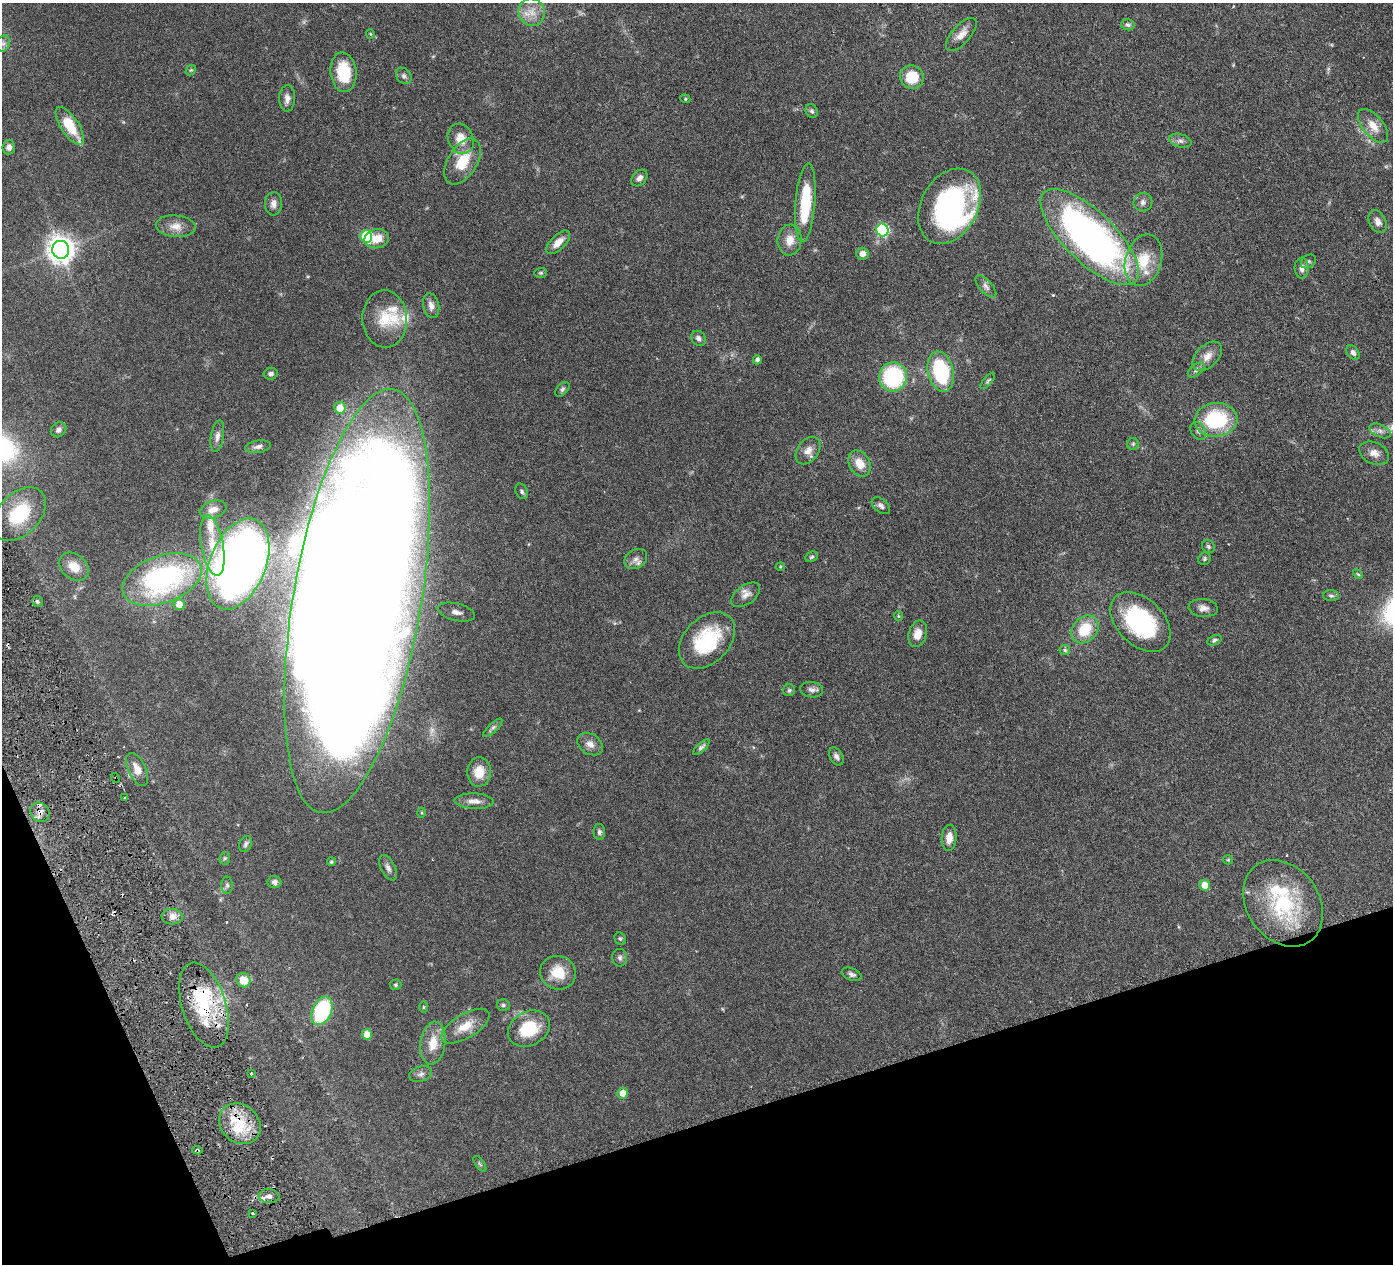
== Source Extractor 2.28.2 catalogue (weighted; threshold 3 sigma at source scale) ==
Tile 14 of 4 x 4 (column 2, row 4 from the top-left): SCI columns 1398-2788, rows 303-1564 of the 5578 x 5520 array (HDU 1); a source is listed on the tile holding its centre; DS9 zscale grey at full resolution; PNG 1395 x 1266 px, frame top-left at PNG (2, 3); each listed source drawn as its Kron ellipse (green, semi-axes under 4 px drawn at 4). Shown black and unused: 15% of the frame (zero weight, under 3 of 6 exposures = <1% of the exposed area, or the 3 px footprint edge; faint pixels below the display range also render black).
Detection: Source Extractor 2.28.2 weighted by HDU 2 'WHT'; one run over the whole footprint, this tile lists its part. Background 0.0851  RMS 0.0036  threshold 0.0146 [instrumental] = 3 sigma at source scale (4.09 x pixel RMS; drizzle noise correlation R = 1.36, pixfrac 0.8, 0.05/0.05 arcsec/px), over >= 5 px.
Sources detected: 157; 2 inside a brighter object's white glare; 7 cosmic-ray / hot-pixel residue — neither listed nor drawn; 12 inside a brighter listed object's ellipse — not listed separately; the other 136 listed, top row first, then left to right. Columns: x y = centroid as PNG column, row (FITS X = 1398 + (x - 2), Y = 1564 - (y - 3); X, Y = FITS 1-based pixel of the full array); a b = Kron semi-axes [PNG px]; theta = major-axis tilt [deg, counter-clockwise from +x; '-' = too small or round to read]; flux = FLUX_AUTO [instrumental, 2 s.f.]
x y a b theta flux
532 12 14 13 - 4.2
1128 25 7 5 -12 0.72
370 34 5 4 - 0.33
961 34 20 9 49 3.2
3 43 8 6 69 1.2
191 70 6 4 42 0.45
343 72 20 13 -84 12
404 76 9 7 -48 0.97
912 77 12 11 - 9.7
287 98 13 8 88 1.8
685 99 5 4 - 0.4
812 111 7 5 -62 0.72
70 126 21 9 -57 9.3
1373 126 20 10 -51 4.2
461 139 15 12 -66 4.7
1180 141 11 6 -14 1.3
9 147 7 6 - 1.3
463 162 25 14 58 9.2
639 178 9 7 49 1.5
1143 202 9 9 - 1.4
805 203 39 9 85 17
273 204 11 8 87 1.7
950 206 40 28 61 65
1378 222 12 8 -65 1.9
176 226 20 11 -5 3.5
882 230 6 6 - 38
366 236 6 5 - 21
1090 237 64 25 -44 160
377 239 12 9 13 4.6
790 240 15 12 83 3.8
558 242 15 7 45 3.3
61 250 9 8 - 360
862 254 6 6 - 1.8
1143 260 26 18 73 10
1308 262 8 6 37 0.65
1302 268 10 7 -88 1.7
541 273 6 5 - 0.49
986 286 14 6 -48 1.4
431 306 12 8 -77 2
385 319 28 22 -87 9.6
699 338 8 6 -47 1.2
1353 353 8 5 -53 1.3
1207 356 18 11 45 3.3
757 360 5 4 - 1
1196 370 10 5 40 0.89
941 372 20 13 -77 26
271 374 7 6 - 0.95
893 377 15 14 - 30
988 381 10 4 50 0.56
562 389 9 5 45 0.74
340 408 6 5 - 5.2
1216 420 21 17 6 24
59 430 8 7 - 1.3
1198 431 9 7 -59 1.2
1380 431 11 6 -25 1.4
217 436 16 6 80 2
1133 444 6 6 - 0.59
258 447 13 6 9 1.4
808 451 15 10 52 2.7
1374 453 15 10 -24 2.5
859 464 14 10 -62 4.5
522 491 8 6 -63 0.74
881 506 10 6 -39 1.1
213 510 14 8 17 2.5
19 514 31 21 45 17
212 545 31 11 -80 6.8
1208 546 7 6 - 0.66
812 557 6 5 - 0.54
636 559 12 9 31 1.9
1204 559 7 6 - 0.58
238 564 48 28 68 210
74 567 16 12 -39 4.3
780 567 4 4 - 0.34
1358 574 5 4 - 0.4
162 579 41 23 20 68
746 595 16 9 36 2.4
1331 596 8 5 -1 0.67
357 601 215 64 80 2400
37 602 5 5 - 0.68
179 604 6 5 - 4.3
1203 608 14 9 -6 2
456 612 19 8 -14 3.2
898 616 5 4 - 0.32
1140 622 35 23 -44 38
1085 629 15 12 48 10
918 634 14 9 74 3.3
707 640 33 22 46 20
1214 640 8 4 22 0.68
1065 650 5 5 - 0.48
789 690 6 6 - 0.58
812 690 11 7 -9 1.4
493 728 12 4 44 0.81
590 744 14 10 -32 2.3
701 747 10 4 43 0.89
836 756 9 6 -61 1.2
137 769 18 8 -64 3.8
479 772 15 12 86 5.5
116 778 5 3 - 0.31
124 798 3 3 - 0.35
474 801 19 7 -2 2.5
40 812 10 9 - 2.1
422 813 5 4 - 0.41
599 832 8 6 -88 0.89
949 838 13 7 86 2.9
246 844 8 6 67 0.87
225 858 6 5 - 0.57
1228 860 5 4 - 0.37
331 862 4 4 - 0.45
388 868 14 7 -62 1.5
274 882 7 6 - 0.96
227 885 8 5 -89 0.73
1205 885 5 5 - 4.1
1283 903 46 36 -55 29
172 917 10 7 -5 1.8
620 939 6 5 - 0.55
620 958 9 7 -83 1
558 973 18 16 -20 7.9
852 974 10 6 -22 1
243 980 7 7 - 4.7
396 985 6 5 - 0.51
204 1005 44 22 -72 24
503 1005 6 6 - 0.64
423 1007 6 4 89 0.36
322 1011 15 9 67 26
465 1026 27 12 31 5.9
529 1029 22 17 28 13
367 1035 5 5 - 3.8
433 1043 21 12 82 5.9
251 1074 3 2 - 0.56
421 1074 12 7 17 1.3
623 1093 5 5 - 3.8
240 1124 22 18 -41 12
197 1150 5 3 - 0.66
480 1164 9 4 -54 0.52
269 1196 10 7 -6 1.5
252 1213 4 2 - 0.33
Overlapping masked pixels (flux is a lower limit): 5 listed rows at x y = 116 778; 40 812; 204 1005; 240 1124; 197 1150